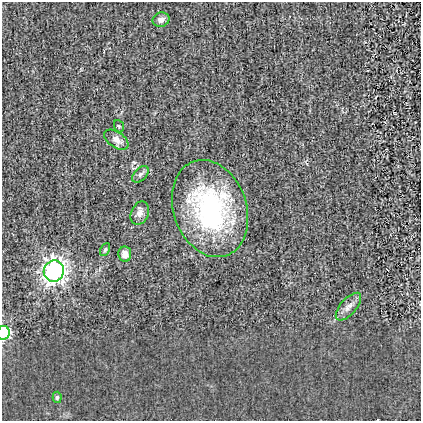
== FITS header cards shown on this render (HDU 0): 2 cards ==
NAXIS1  =                  419
NAXIS2  =                  419

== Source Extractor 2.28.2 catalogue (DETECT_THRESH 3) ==
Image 419 x 419 px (HDU 0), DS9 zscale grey, 1 PNG px = 1 image px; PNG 423 x 423 px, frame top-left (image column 1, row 419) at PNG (2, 2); each listed source drawn as its Kron ellipse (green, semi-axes under 4 px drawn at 4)
Background -3.54e-04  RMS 0.025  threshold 0.0751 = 3 sigma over >= 5 px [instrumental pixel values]
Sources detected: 12; all 12 listed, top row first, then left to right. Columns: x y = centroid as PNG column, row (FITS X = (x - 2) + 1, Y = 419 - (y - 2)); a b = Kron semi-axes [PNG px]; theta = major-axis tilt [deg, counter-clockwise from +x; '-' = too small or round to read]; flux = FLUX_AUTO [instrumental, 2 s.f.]
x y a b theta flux
161 20 9 7 21 8.3
119 126 6 4 -68 2.4
116 140 14 7 -34 12
140 174 10 6 45 5.1
210 209 50 36 -71 280
140 213 12 8 66 9.4
105 250 7 4 63 2.6
125 254 7 6 - 15
54 271 11 10 - 650
348 307 17 8 49 11
3 333 7 6 - 120
57 397 6 4 88 2.6
At the frame edge (FLAGS 8, measured only in part): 1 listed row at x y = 3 333